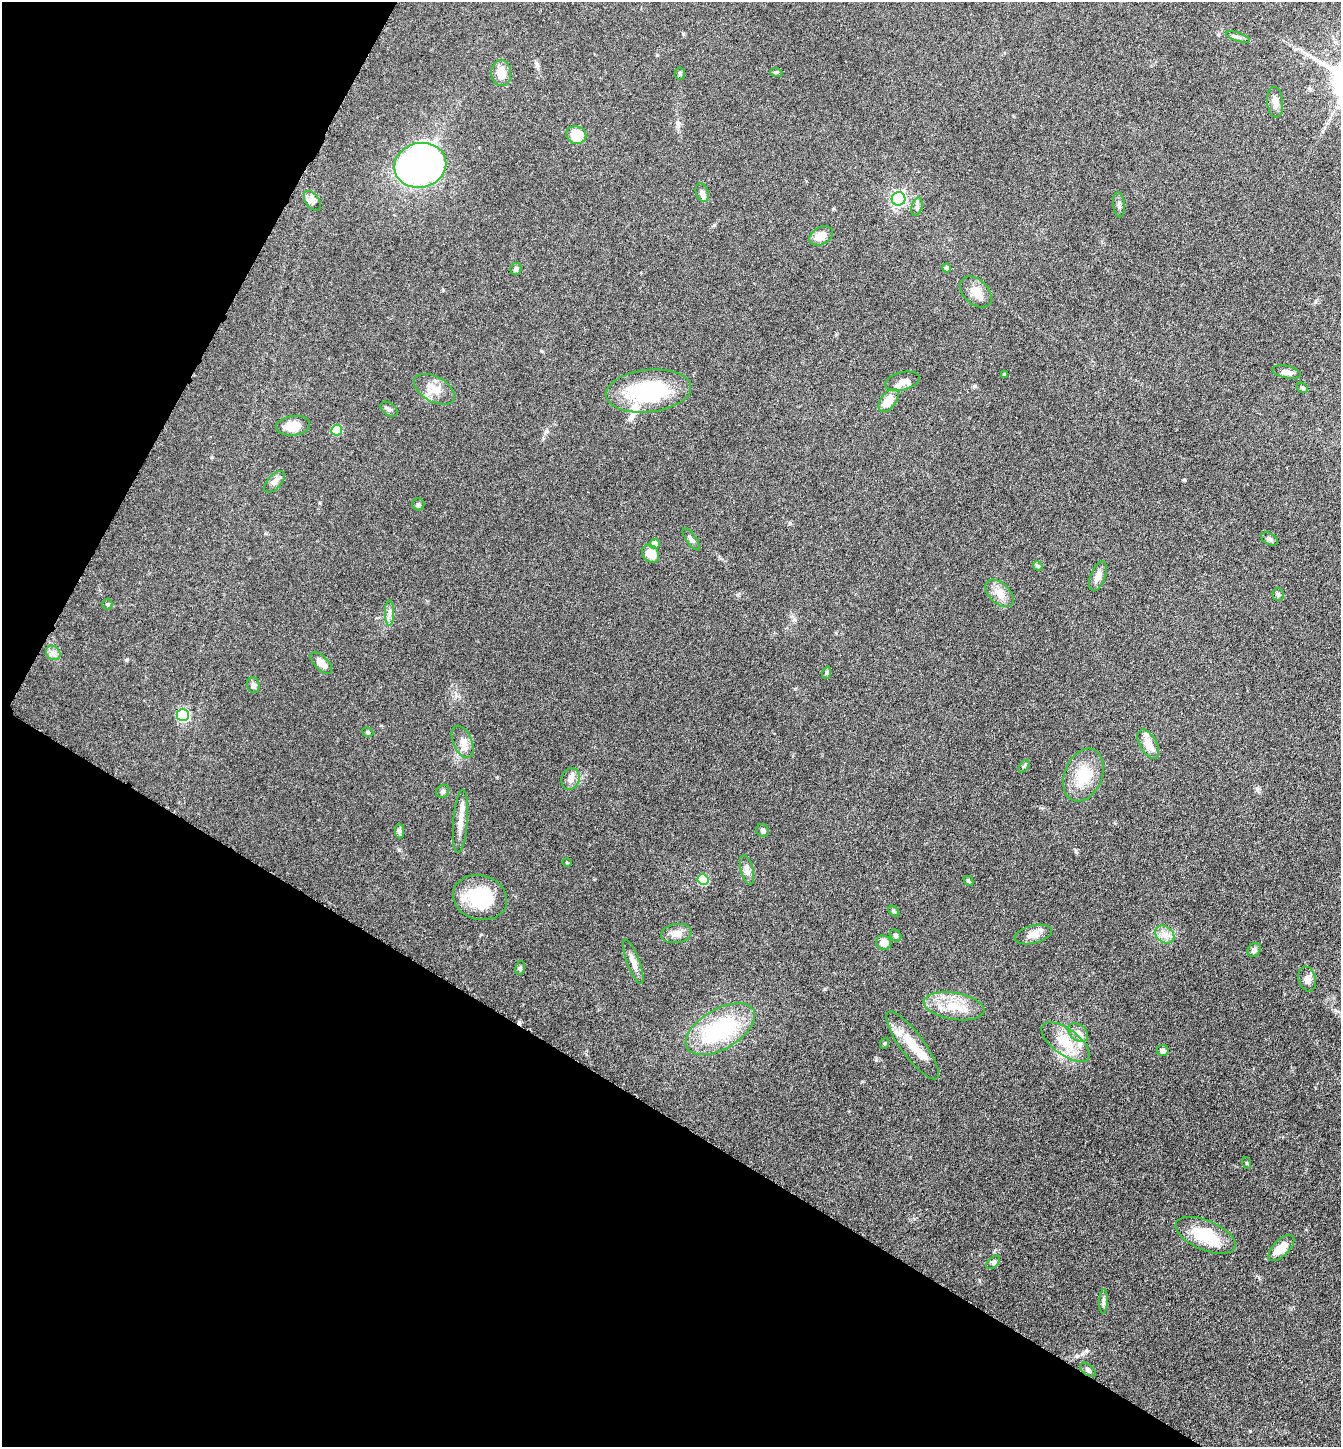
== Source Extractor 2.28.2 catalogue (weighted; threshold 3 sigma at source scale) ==
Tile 9 of 4 x 4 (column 1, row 3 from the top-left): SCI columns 150-1488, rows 1446-2890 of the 5791 x 5781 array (HDU 1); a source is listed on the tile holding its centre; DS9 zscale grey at full resolution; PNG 1343 x 1449 px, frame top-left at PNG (2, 2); each listed source drawn as its Kron ellipse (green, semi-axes under 4 px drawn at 4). Shown black and unused: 30% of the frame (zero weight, under 4 of 8 exposures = <1% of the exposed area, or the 3 px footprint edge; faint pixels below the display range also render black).
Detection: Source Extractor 2.28.2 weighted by HDU 2 'WHT'; one run over the whole footprint, this tile lists its part. Background 0.0767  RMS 0.0031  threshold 0.0126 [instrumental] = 3 sigma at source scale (4.09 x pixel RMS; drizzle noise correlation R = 1.36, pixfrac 0.8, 0.05/0.05 arcsec/px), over >= 5 px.
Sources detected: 89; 1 cosmic-ray / hot-pixel residue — neither listed nor drawn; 7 inside a brighter listed object's ellipse — not listed separately; the other 81 listed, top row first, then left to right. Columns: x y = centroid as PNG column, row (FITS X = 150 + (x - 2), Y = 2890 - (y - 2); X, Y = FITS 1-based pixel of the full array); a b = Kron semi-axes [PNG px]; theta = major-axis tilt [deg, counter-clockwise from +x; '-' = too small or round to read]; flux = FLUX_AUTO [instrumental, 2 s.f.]
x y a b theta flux
1238 37 13 4 -18 0.82
776 72 6 4 -16 0.36
501 73 13 10 -88 3.2
680 73 6 5 - 0.58
1275 102 15 8 -85 2.2
576 135 10 9 - 6
420 165 26 22 14 130
702 193 10 6 -73 1
898 199 7 7 - 59
312 201 11 6 -53 1.3
1119 205 13 6 -85 0.94
917 207 9 5 74 0.77
821 236 13 8 28 2.9
947 268 4 4 - 1.1
516 269 6 5 - 0.8
976 292 18 12 -44 3.3
1287 372 14 6 -12 1.5
1004 375 3 2 - 0.36
902 381 17 9 14 2.2
1302 388 6 5 - 0.44
435 389 22 12 -28 4
648 391 43 21 6 26
888 400 13 7 53 4.7
389 409 9 6 -35 0.81
293 426 17 10 6 4.5
337 430 5 5 - 10
274 482 13 7 47 1.4
418 504 6 6 - 0.55
691 539 13 5 -54 0.9
1269 539 9 5 -29 0.84
655 544 5 5 - 3.5
650 554 10 7 -51 3.7
1038 566 5 4 - 0.37
1098 576 16 7 68 2
1000 593 17 10 -43 3.1
1278 595 6 5 - 0.61
107 604 5 5 - 0.34
389 613 12 4 89 1.1
53 653 8 6 -43 1.1
321 663 13 7 -45 2.2
826 673 6 4 70 0.43
253 685 8 6 -76 0.82
183 715 6 6 - 29
368 732 6 4 -22 0.43
463 742 17 9 -67 2.6
1148 744 16 8 -59 3.5
1024 766 7 3 53 0.38
1083 775 27 18 68 8.7
570 779 11 9 70 1.9
443 791 7 6 - 0.65
460 821 31 7 85 3.4
763 830 7 6 - 0.67
399 831 7 4 -90 0.61
567 862 5 3 - 0.25
747 870 15 6 -75 1.5
703 879 5 5 - 11
968 881 5 4 - 0.43
480 898 27 22 -16 15
894 911 6 4 -45 0.4
676 933 15 9 8 2.6
1033 934 19 9 14 2.7
895 935 6 5 - 0.62
1165 935 10 8 -37 1.9
883 943 8 7 - 2.4
1254 950 7 6 - 1.1
633 962 23 6 -69 2.2
520 968 7 5 79 0.55
1307 979 12 8 -75 1.6
954 1006 31 13 -9 7.3
720 1029 38 20 30 29
1078 1032 11 8 -39 1.6
1066 1042 28 13 -37 7.2
885 1043 5 3 - 0.33
912 1045 41 11 -53 7.1
1163 1051 6 5 - 1
1247 1163 6 4 -71 0.33
1205 1235 32 15 -23 12
1281 1248 17 7 45 4.1
993 1262 8 5 44 0.62
1103 1301 12 4 88 0.77
1088 1370 9 5 -41 0.78
Overlapping masked pixels (flux is a lower limit): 1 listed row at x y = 1088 1370
Unlisted compact peaks at least as high as the median listed source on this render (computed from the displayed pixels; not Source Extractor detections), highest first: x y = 1086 1350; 399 850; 825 989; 790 523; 126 660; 1257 789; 1076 852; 1250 1431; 546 431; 975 386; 1184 480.